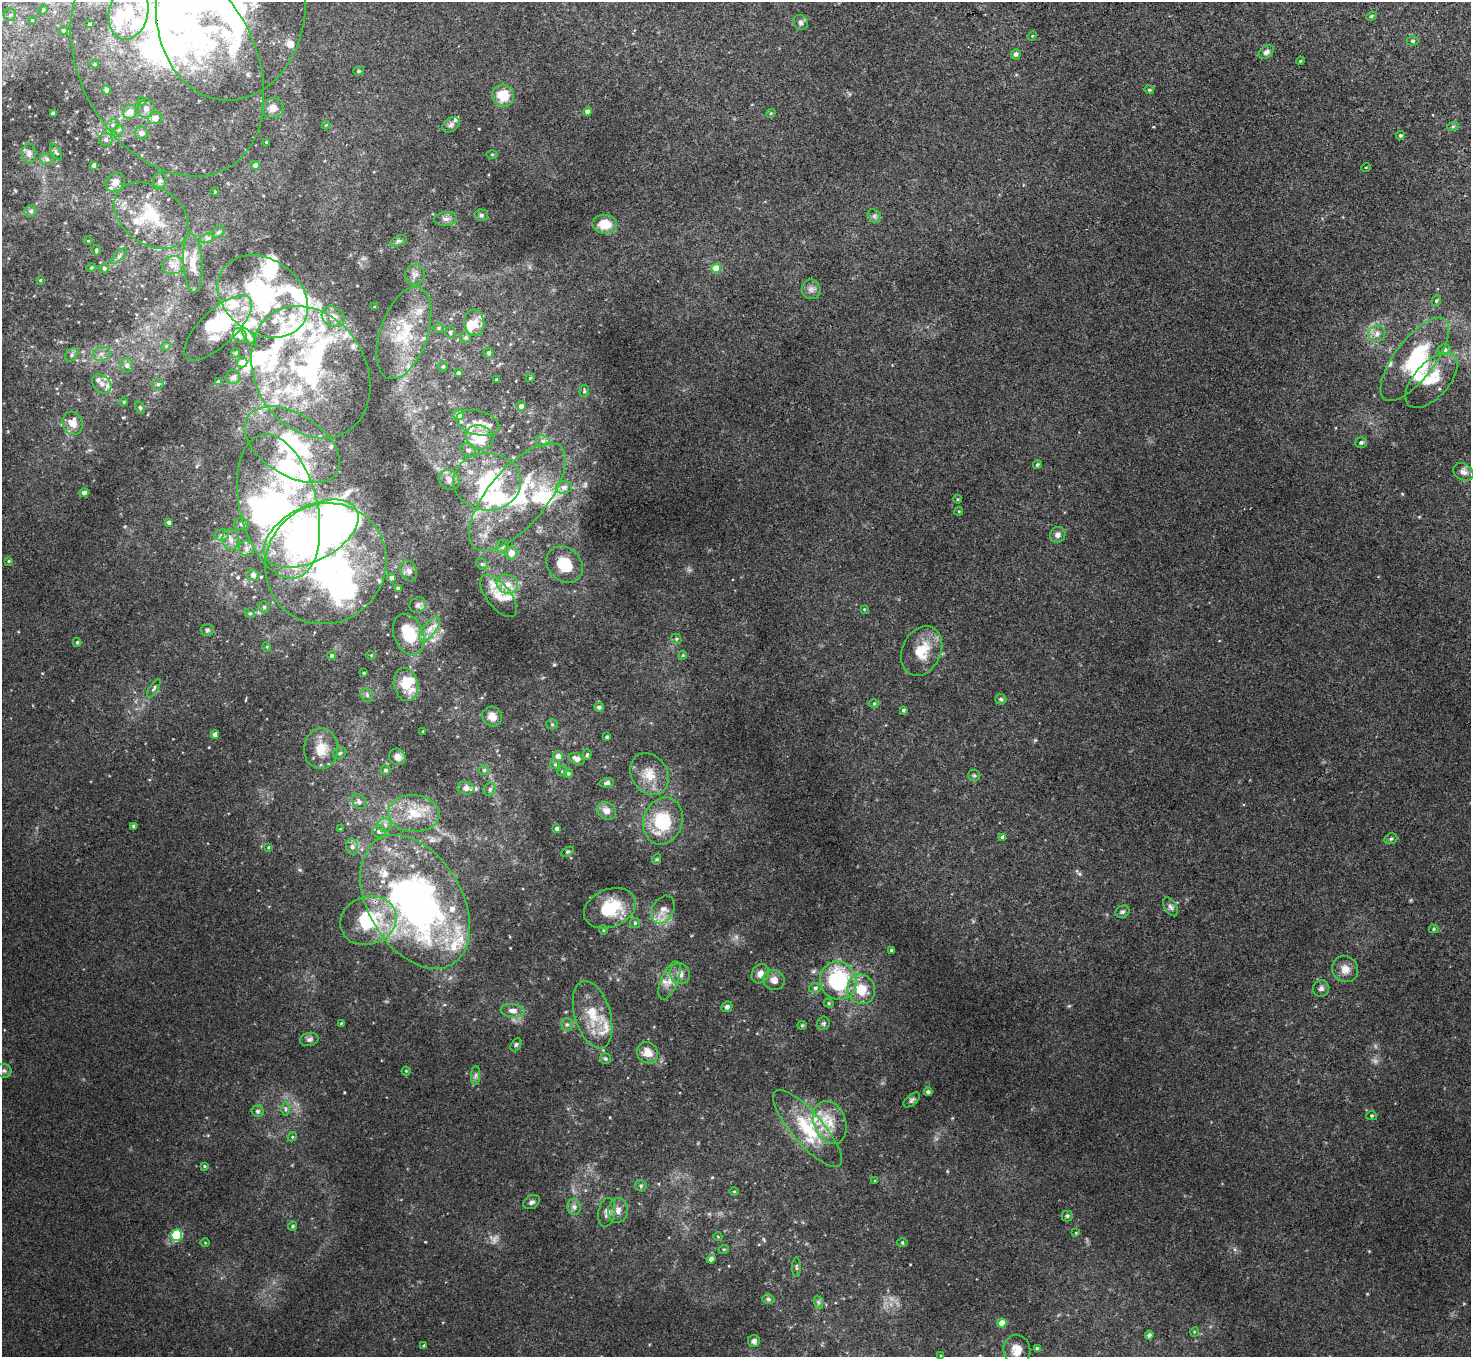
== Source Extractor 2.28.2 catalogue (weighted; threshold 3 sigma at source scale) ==
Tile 10 of 4 x 4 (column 2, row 3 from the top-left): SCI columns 1469-2937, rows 1512-2866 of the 5877 x 5870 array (HDU 1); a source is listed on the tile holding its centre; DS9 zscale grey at full resolution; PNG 1473 x 1359 px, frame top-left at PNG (2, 2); each listed source drawn as its Kron ellipse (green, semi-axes under 4 px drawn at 4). Shown black and unused: <1% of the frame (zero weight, under 3 of 4 exposures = <1% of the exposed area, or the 3 px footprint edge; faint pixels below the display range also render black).
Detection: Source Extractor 2.28.2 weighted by HDU 2 'WHT'; one run over the whole footprint, this tile lists its part. Background 0.011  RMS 0.0047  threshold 0.0212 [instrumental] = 3 sigma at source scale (4.5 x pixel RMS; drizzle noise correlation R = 1.50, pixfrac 1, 0.05/0.05 arcsec/px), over >= 5 px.
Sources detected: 339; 2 too faint to see at this stretch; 11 inside a brighter object's white glare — neither listed nor drawn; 58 inside a brighter listed object's ellipse — not listed separately; the other 268 listed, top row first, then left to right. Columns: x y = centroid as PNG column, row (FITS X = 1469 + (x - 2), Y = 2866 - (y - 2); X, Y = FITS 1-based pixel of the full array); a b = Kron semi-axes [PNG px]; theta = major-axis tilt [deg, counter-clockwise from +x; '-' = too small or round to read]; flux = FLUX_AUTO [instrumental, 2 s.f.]
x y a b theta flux
231 5 96 75 87 150
43 10 5 4 - 0.65
129 12 28 19 77 20
10 15 6 6 - 1.3
1371 16 5 4 - 0.7
32 20 4 3 - 0.48
801 22 8 7 - 1.4
90 24 4 3 - 0.8
63 31 4 4 - 0.72
1032 36 5 4 - 0.51
1413 41 6 4 0 0.66
1266 52 8 6 34 1.6
1016 54 5 5 - 1.3
1300 61 4 3 - 0.44
167 63 122 87 -60 140
95 64 4 3 - 0.38
359 71 5 4 - 0.72
106 90 4 4 - 1.2
1149 90 5 4 - 0.66
503 95 11 10 - 11
142 101 4 4 - 0.49
273 108 11 10 - 3.8
146 109 9 8 - 2.3
588 111 4 4 - 2.5
130 112 7 6 - 3.9
53 113 4 3 - 1.6
771 113 5 3 - 0.46
155 118 7 6 - 4
113 125 6 5 - 1.2
326 125 4 4 - 0.41
451 125 9 6 37 1.5
1453 126 6 4 20 0.57
119 130 6 4 48 0.72
141 133 7 6 - 2.1
1400 135 4 4 - 0.87
106 139 7 6 - 1.4
266 142 3 3 - 0.41
56 152 9 3 -60 0.73
29 154 9 7 -90 1.7
492 155 5 3 - 0.46
47 159 7 5 -5 1.1
94 165 4 4 - 1.4
255 165 4 4 - 3
1366 167 5 3 - 0.34
159 181 8 6 86 1.5
115 182 10 8 42 2.9
215 191 4 3 - 0.33
31 211 6 6 - 1.2
481 215 6 5 - 0.98
151 216 41 29 -35 24
874 216 7 6 - 1.2
446 219 11 7 7 2.1
605 224 12 9 -5 9.9
219 232 7 5 40 1
207 238 7 4 19 1.1
88 241 4 3 - 0.4
398 241 9 4 25 0.99
96 250 5 3 - 0.5
119 256 10 4 45 1.2
193 263 29 9 -86 6.7
173 265 11 9 13 3.6
91 268 5 3 - 0.47
104 268 5 4 - 0.82
716 268 5 4 - 9.5
415 275 10 9 - 2.2
40 280 3 3 - 0.39
811 289 10 9 - 2.2
263 296 48 37 -35 64
1436 300 6 4 68 0.71
374 307 4 3 - 0.48
333 317 12 9 -35 5
474 323 13 10 -83 5.2
218 328 43 17 43 25
438 328 5 5 - 0.78
450 332 6 5 - 0.96
404 333 48 24 71 25
1377 334 8 8 - 2.7
240 336 7 6 - 2
249 337 10 4 -54 1.2
465 338 6 5 - 0.96
166 346 5 4 - 0.61
1445 349 6 5 - 1.5
235 353 5 4 - 0.55
489 353 5 5 - 0.71
101 354 9 6 15 2.3
72 355 7 5 42 1.2
1415 359 50 20 53 29
242 362 5 5 - 6.4
127 365 7 6 - 1.8
443 366 5 5 - 0.71
311 372 70 55 -58 92
458 373 4 4 - 0.72
233 377 7 7 - 1.5
530 378 4 3 - 0.42
496 380 3 3 - 0.74
1431 380 33 17 48 11
218 382 3 3 - 0.84
102 384 11 8 -46 2.9
158 384 5 5 - 0.89
584 391 6 4 81 0.62
124 402 4 4 - 0.5
521 406 5 4 - 1.7
140 407 6 4 -62 0.72
458 414 6 5 - 4.7
73 423 12 10 -70 6.1
478 423 22 12 -15 5.5
479 437 14 12 -20 17
543 441 7 5 -14 1.2
1361 443 6 5 - 0.99
292 445 53 31 -32 47
468 450 8 6 -32 1.7
1037 465 4 4 - 0.68
1463 472 11 8 -31 2.1
449 480 11 9 -38 2.6
487 482 34 28 -3 37
564 487 8 6 7 2.2
84 493 4 4 - 2
517 497 66 29 50 39
957 499 4 3 - 0.36
279 506 74 38 -76 120
959 511 4 3 - 0.43
169 522 4 4 - 1.4
241 524 7 6 - 1.4
311 534 51 27 27 240
222 535 7 6 - 1.5
1058 535 8 7 - 1.8
230 540 10 8 -88 2.7
502 547 7 6 - 1.4
246 548 8 7 - 1.8
511 553 6 6 - 4.4
9 561 3 3 - 0.46
326 564 62 59 43 140
482 564 6 5 - 0.86
565 565 20 16 -45 14
409 571 11 8 -70 2.1
253 575 6 5 - 1.9
391 578 4 4 - 2.1
507 584 11 9 -28 4.6
398 588 4 3 - 1.3
499 596 25 12 -51 6.6
418 605 9 7 33 1.5
264 607 5 5 - 0.94
864 609 4 3 - 0.39
250 613 5 4 - 0.73
430 629 15 6 52 3.5
207 630 6 5 - 0.93
409 634 21 14 -68 16
676 639 5 5 - 0.78
77 642 4 3 - 0.74
267 647 5 3 - 0.4
922 651 26 19 65 13
332 655 5 4 - 0.91
371 655 5 4 - 0.53
683 655 4 4 - 0.45
364 673 3 3 - 0.53
406 684 17 12 -78 11
154 688 10 4 59 1
367 695 7 5 -48 1.1
1001 699 5 5 - 0.86
874 704 5 3 - 0.5
599 707 5 4 - 1.4
903 710 3 3 - 0.72
492 716 10 9 - 3.8
552 724 5 5 - 0.69
423 731 3 2 - 0.33
215 734 4 4 - 2.4
607 737 3 3 - 0.86
321 749 20 17 88 9.6
340 753 7 5 32 1.1
587 755 5 4 - 0.83
558 756 5 5 - 3.3
397 757 8 7 - 2.8
577 759 8 5 -23 2.9
555 764 5 5 - 0.62
385 770 5 5 - 1
484 770 5 5 - 0.81
562 771 5 4 - 0.65
568 773 5 4 - 0.75
649 774 22 17 -57 9.1
974 775 6 5 - 0.87
606 783 7 4 11 1.3
466 788 8 6 -10 3.3
490 789 6 6 - 1.2
359 802 8 6 -47 1.7
606 811 10 8 -28 3.6
414 813 26 18 -4 15
663 821 24 19 72 26
385 825 7 7 - 1.8
134 826 4 4 - 1.1
340 829 4 3 - 0.43
557 829 4 4 - 1.3
379 831 6 6 - 1.6
1003 837 4 4 - 2.5
1391 839 7 5 21 0.9
268 847 3 2 - 0.42
352 847 7 6 - 1.5
567 852 7 4 31 0.59
657 859 6 3 70 0.52
415 902 73 47 -59 220
1170 907 10 6 -57 1.5
610 908 27 19 22 20
663 910 15 10 62 5
1122 912 7 5 28 1.1
368 920 28 24 19 32
635 923 5 5 - 0.71
1434 929 5 4 - 0.53
603 930 5 3 - 0.37
892 950 3 3 - 0.74
1345 969 13 12 - 4.3
680 974 11 9 -48 3.2
760 974 10 8 62 3
774 980 11 10 - 3.3
670 981 20 8 67 4.6
838 981 19 18 - 41
815 988 6 5 - 1.1
1321 988 8 8 - 1.7
861 989 15 13 -64 10
829 1003 5 4 - 0.6
727 1007 6 5 - 1.5
513 1011 12 6 -7 3.1
593 1015 35 18 -73 15
341 1023 3 3 - 0.42
823 1023 7 6 - 0.96
567 1024 6 5 - 1
802 1025 5 4 - 0.55
309 1039 9 6 13 1.4
516 1044 7 4 62 0.8
647 1053 11 10 - 5.8
605 1059 5 5 - 0.88
4 1071 7 7 - 1.3
406 1071 4 4 - 0.48
476 1075 10 4 89 1.2
928 1092 4 4 - 0.87
912 1100 9 5 40 1
286 1109 7 4 -89 1
258 1111 6 6 - 1.1
1371 1116 5 4 - 0.65
830 1123 22 16 -70 11
807 1128 49 16 -49 24
292 1137 5 3 - 0.5
205 1166 4 4 - 0.53
875 1181 3 3 - 0.54
641 1186 6 5 - 0.96
734 1191 5 3 - 0.43
532 1202 9 6 29 1.3
574 1207 8 6 -87 1.6
618 1210 12 10 82 3.6
607 1212 15 8 79 2.9
1067 1216 5 5 - 0.8
292 1226 5 3 - 0.63
1076 1233 4 3 - 0.42
177 1235 5 5 - 35
718 1237 4 3 - 0.35
902 1242 5 3 - 0.48
205 1243 5 3 - 0.41
724 1249 5 3 - 0.45
711 1259 4 4 - 2.1
796 1267 10 4 -89 0.85
768 1299 6 4 -17 0.88
818 1302 7 4 -72 0.95
1002 1323 4 4 - 6.2
1194 1332 5 3 - 0.38
1149 1335 4 4 - 0.97
754 1341 6 6 - 1.3
424 1345 3 3 - 0.66
1037 1349 4 4 - 1.1
1017 1350 15 13 -83 6.1
941 1356 3 2 - 0.33
Overlapping masked pixels (flux is a lower limit): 3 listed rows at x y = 231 5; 167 63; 368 920
Isophote crosses this tile's border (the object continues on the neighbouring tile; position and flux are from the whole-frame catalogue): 3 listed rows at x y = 231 5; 167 63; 941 1356
Unlisted compact peaks at least as high as the median listed source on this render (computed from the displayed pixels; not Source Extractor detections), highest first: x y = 1079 874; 554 664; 300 870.